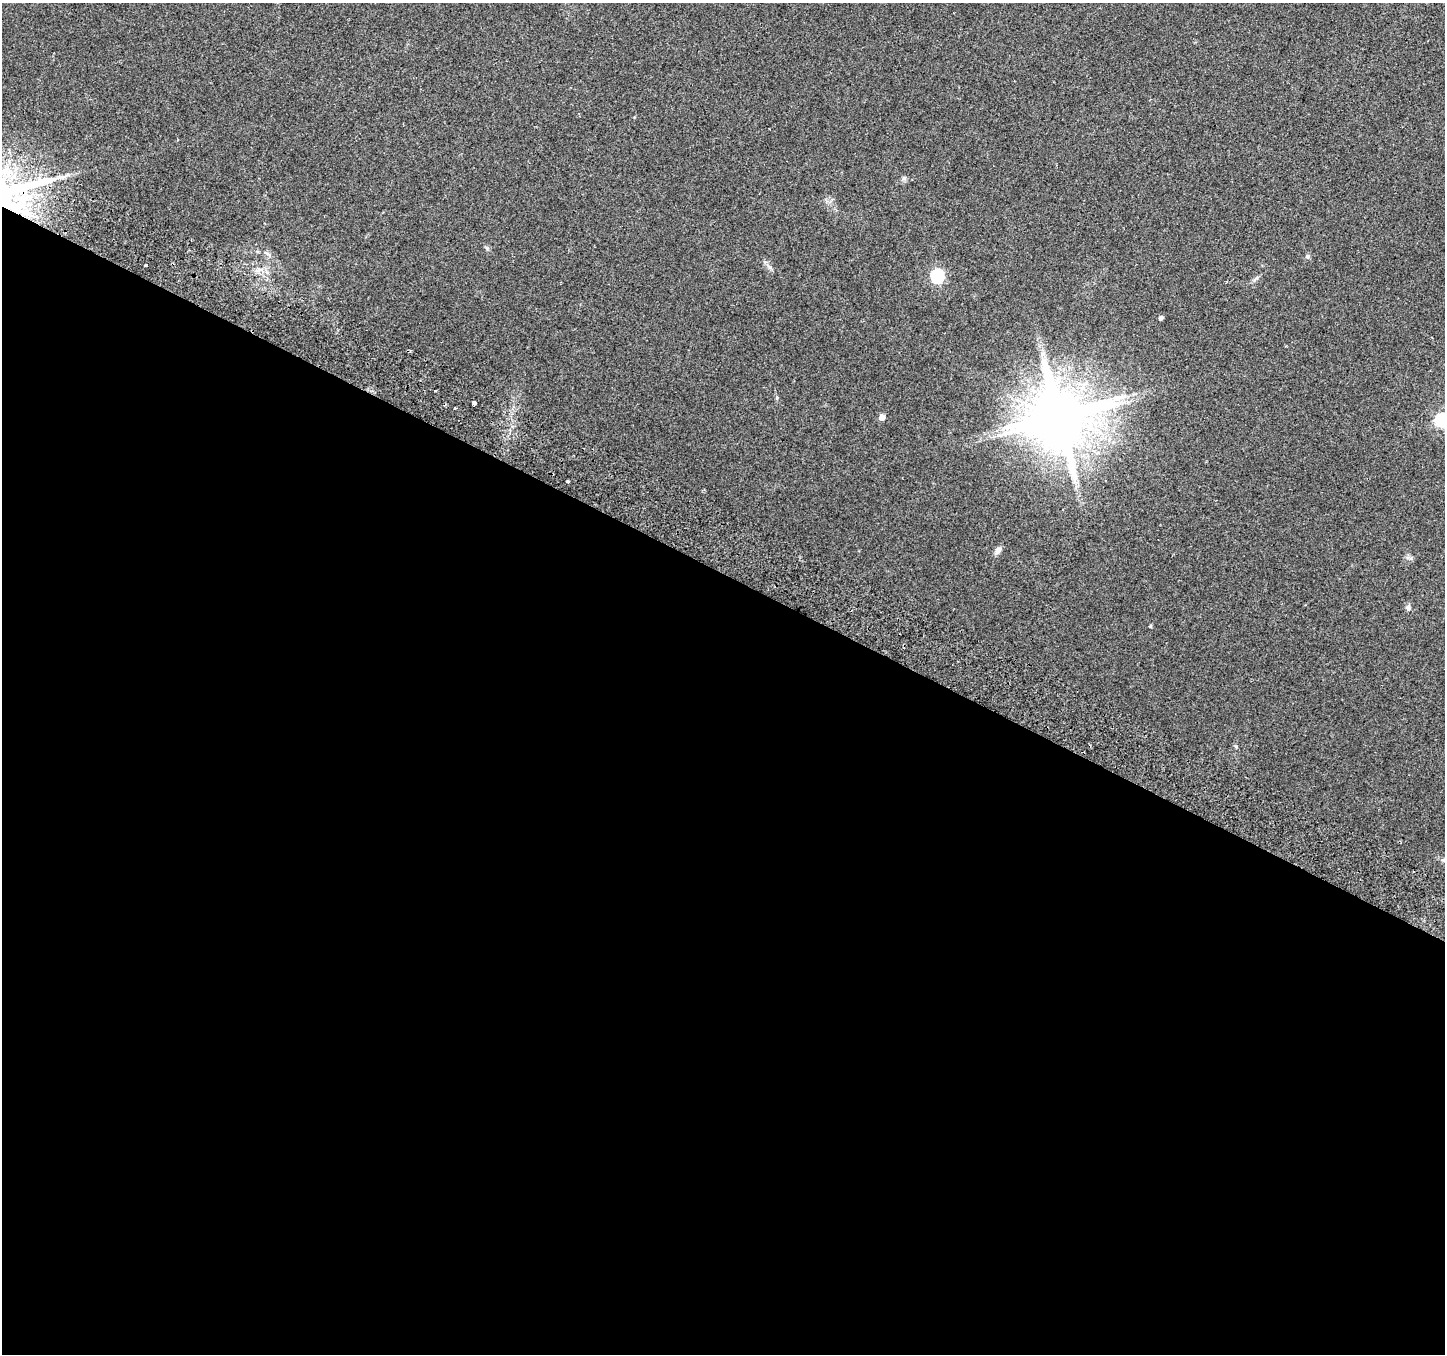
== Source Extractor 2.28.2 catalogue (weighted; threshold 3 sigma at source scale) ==
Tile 14 of 4 x 4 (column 2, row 4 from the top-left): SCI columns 1474-2916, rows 251-1602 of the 5840 x 5975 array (HDU 1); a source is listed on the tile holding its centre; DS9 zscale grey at full resolution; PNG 1447 x 1356 px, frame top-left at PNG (2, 3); no overlay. Shown black and unused: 58% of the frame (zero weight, under 2 of 3 exposures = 3% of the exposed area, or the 3 px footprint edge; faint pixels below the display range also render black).
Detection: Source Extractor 2.28.2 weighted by HDU 2 'WHT'; one run over the whole footprint, this tile lists its part. Background 0.0522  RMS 0.0054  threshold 0.0243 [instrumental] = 3 sigma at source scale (4.5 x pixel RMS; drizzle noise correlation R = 1.50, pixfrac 1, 0.0396/0.0396 arcsec/px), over >= 5 px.
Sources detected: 18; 1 inside a brighter object's white glare — not listed; the other 17 listed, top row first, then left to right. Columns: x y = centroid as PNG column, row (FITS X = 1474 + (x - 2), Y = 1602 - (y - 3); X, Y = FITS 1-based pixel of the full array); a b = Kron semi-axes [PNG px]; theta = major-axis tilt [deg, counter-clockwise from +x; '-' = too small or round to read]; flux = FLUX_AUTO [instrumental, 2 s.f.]
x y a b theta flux
904 178 7 4 18 0.95
268 254 10 4 -34 1.2
1307 256 7 5 68 1
145 265 3 2 - 1.2
267 272 6 4 0 1.1
937 276 6 6 - 74
1256 278 13 3 36 1.2
1161 318 4 4 - 1.8
474 403 4 3 - 4.5
455 408 2 2 - 0.51
882 417 5 4 - 4.9
1058 420 18 13 13 2900
1441 420 6 6 - 73
567 482 3 3 - 2.2
998 550 10 7 54 2.5
1408 607 9 6 87 1.5
1150 626 4 4 - 0.68
Isophote crosses this tile's border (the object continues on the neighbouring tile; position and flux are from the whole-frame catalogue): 1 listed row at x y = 1441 420
Unlisted compact peaks at least as high as the median listed source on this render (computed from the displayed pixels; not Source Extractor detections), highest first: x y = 770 267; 1236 746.